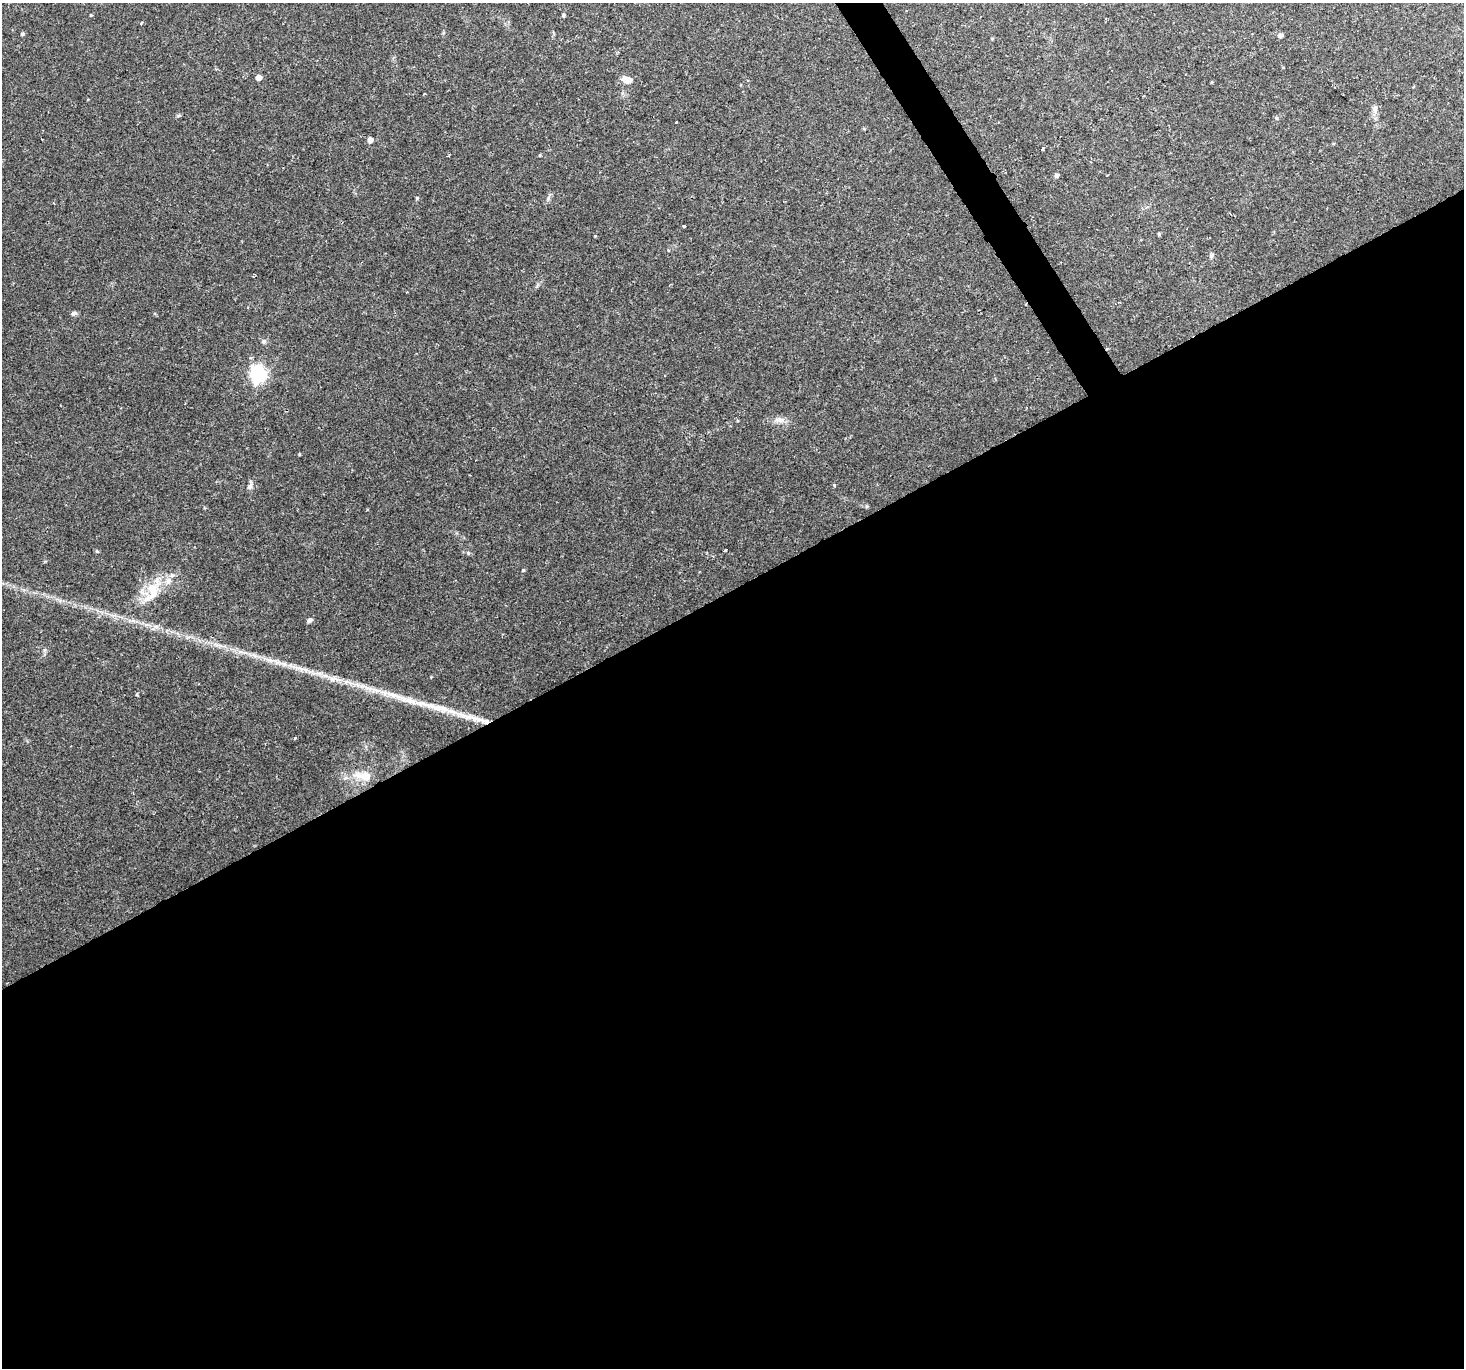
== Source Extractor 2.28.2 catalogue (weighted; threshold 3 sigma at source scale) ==
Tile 15 of 4 x 4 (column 3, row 4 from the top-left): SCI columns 2927-4388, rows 189-1554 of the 6101 x 5900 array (HDU 1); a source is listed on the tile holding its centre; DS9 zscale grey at full resolution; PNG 1466 x 1370 px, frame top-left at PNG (2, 3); no overlay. Shown black and unused: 58% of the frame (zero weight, under 2 of 3 exposures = <1% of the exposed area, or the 3 px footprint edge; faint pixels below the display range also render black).
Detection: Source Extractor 2.28.2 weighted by HDU 2 'WHT'; one run over the whole footprint, this tile lists its part. Background 0.0506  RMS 0.0037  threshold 0.0166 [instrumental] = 3 sigma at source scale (4.5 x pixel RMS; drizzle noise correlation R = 1.50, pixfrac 1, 0.0396/0.0396 arcsec/px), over >= 5 px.
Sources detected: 41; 1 cosmic-ray / hot-pixel residue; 1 long thin detection or spike segment (spike, bleed or trail) — not listed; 4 inside a brighter listed object's ellipse — not listed separately; the other 35 listed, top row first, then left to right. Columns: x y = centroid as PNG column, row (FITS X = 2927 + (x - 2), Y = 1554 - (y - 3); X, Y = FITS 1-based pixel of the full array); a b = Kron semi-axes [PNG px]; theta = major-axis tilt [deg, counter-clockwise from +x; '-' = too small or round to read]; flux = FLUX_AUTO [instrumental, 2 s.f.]
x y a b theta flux
91 15 4 4 - 0.28
563 15 5 4 - 0.46
141 23 4 2 - 0.27
22 34 5 4 - 0.53
1281 35 5 5 - 1.3
992 39 5 3 - 0.32
258 77 5 4 - 2.5
626 79 11 7 -16 3.4
1374 109 9 6 53 1.2
1276 118 5 4 - 0.53
370 140 5 5 - 2
1043 148 4 3 - 2.1
540 155 5 3 - 0.31
1056 175 5 5 - 0.9
417 198 4 4 - 0.45
54 203 3 2 - 0.45
684 226 3 3 - 0.53
1159 234 5 4 - 0.42
1211 256 7 5 89 0.69
73 313 7 6 - 0.98
264 341 7 6 - 0.87
258 374 7 6 - 99
780 420 10 8 -32 1.9
834 485 4 4 - 0.37
250 486 8 6 63 1.2
523 570 4 4 - 0.39
152 588 36 14 59 11
309 620 7 6 - 0.87
221 646 7 4 -19 1
254 655 12 4 -15 1.5
270 660 16 6 -11 2.9
298 668 26 5 -17 4.4
480 720 42 7 -13 8.3
295 738 4 2 - 0.27
366 776 15 11 -6 4.5
Overlapping masked pixels (flux is a lower limit): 1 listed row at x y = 480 720
Unlisted compact peaks at least as high as the median listed source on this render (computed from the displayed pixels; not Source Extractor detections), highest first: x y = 97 551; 468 553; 725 550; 595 236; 137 694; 299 454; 548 198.